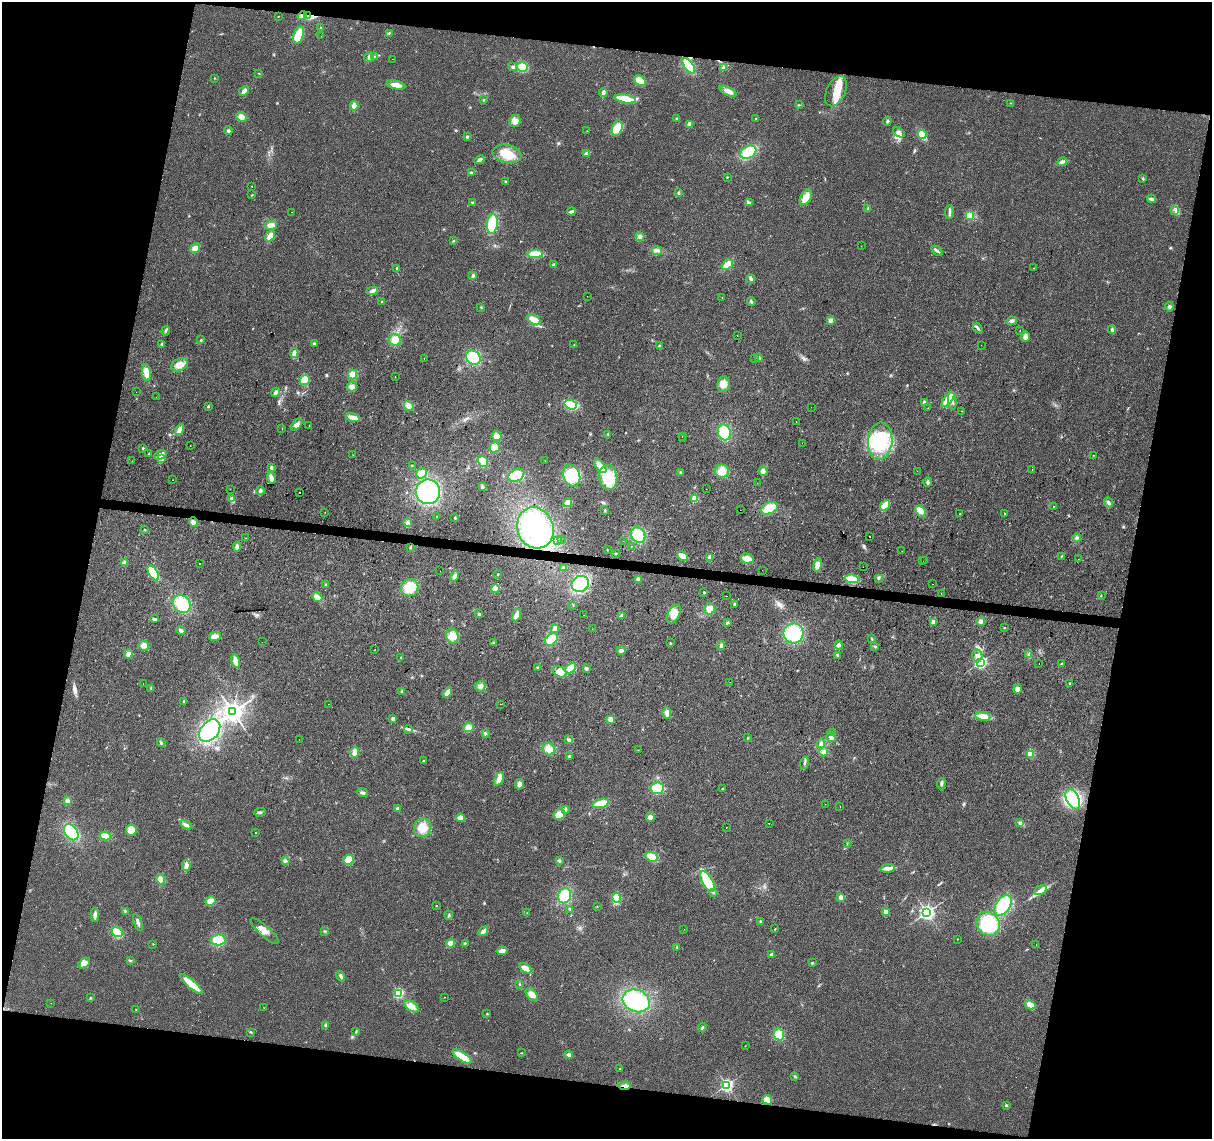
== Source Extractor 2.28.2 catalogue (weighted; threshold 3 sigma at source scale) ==
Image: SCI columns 1-4839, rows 226-4773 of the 4847 x 5057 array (HDU 1 of 3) = the unmasked area's bounding box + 8 px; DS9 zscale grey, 4 x 4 block average (1 PNG px = mean of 4 x 4 image px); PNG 1214 x 1141 px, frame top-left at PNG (2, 2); each listed source drawn as its Kron ellipse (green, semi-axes under 4 px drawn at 4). Shown black and unused: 24% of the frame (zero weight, under 2 of 3 exposures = <1% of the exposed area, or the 3 px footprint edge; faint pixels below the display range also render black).
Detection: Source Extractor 2.28.2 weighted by HDU 2 'WHT'. Background 0.0273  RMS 0.0063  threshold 0.0285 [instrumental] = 3 sigma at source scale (4.5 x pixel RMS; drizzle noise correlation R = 1.50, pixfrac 1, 0.0396/0.0396 arcsec/px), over >= 5 px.
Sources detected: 436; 1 too faint to see at this stretch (4 x 4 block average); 1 inside a brighter object's white glare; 12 cosmic-ray / hot-pixel residue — neither listed nor drawn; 9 inside a brighter listed object's ellipse — not listed separately; the other 413 listed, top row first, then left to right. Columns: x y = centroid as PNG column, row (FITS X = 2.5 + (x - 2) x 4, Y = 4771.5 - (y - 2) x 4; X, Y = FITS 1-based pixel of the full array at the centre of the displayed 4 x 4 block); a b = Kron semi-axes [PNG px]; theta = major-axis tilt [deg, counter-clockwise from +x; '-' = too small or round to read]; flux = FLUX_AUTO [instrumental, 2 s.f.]
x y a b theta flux
278 16 2 2 - 2.6
302 16 5 3 - 9.8
308 16 4 4 - 14
320 28 2 2 - 13
389 33 3 2 - 3.1
299 35 9 5 69 95
321 36 2 2 - 0.55
374 56 4 2 - 4.6
369 57 5 3 - 10
392 59 2 2 - 0.57
689 66 9 4 -53 130
513 67 3 2 - 3.1
522 67 5 4 - 55
724 68 3 2 - 4.2
259 73 2 2 - 1.4
214 78 2 2 - 1.3
640 80 6 5 - 30
396 85 9 3 -12 37
244 91 6 3 47 13
728 91 9 4 -26 24
836 91 16 9 64 63
603 92 4 2 - 16
625 99 10 3 -10 83
483 100 2 2 - 2.6
1011 103 2 2 - 1.5
799 105 2 2 - 1.9
354 106 4 3 - 21
241 117 5 4 - 20
677 119 3 3 - 4
756 119 2 2 - 2.6
515 121 6 5 - 24
887 121 4 2 - 4.8
690 124 2 2 - 52
617 128 8 5 74 54
228 131 4 3 - 6.6
587 131 2 2 - 2
899 132 6 4 -34 14
922 134 5 3 - 51
467 137 3 2 - 3.7
748 152 8 6 29 130
587 153 4 3 - 14
507 154 14 9 -12 78
480 160 5 3 - 8.5
1062 162 5 3 - 8.3
471 173 3 2 - 3.3
727 177 2 2 - 2.9
1143 179 2 2 - 4.1
506 181 2 2 - 2.4
252 186 2 2 - 1
679 193 2 2 - 2.2
252 195 2 2 - 1.7
806 197 8 5 61 35
1151 199 4 2 - 14
472 202 3 2 - 3
749 203 3 2 - 3.2
868 208 2 2 - 2.6
1175 210 2 2 - 2.2
292 212 2 2 - 0.98
571 212 4 3 - 8.4
949 212 7 2 86 11
969 215 2 2 - 210
492 224 10 5 82 120
271 225 6 4 12 20
270 236 6 4 53 22
640 237 4 4 - 11
453 241 2 2 - 1.5
861 246 2 2 - 0.79
195 248 5 4 - 22
657 251 5 2 - 8.2
937 251 6 2 -33 7.4
535 254 7 4 1 61
553 265 3 3 - 5.9
727 265 6 3 40 50
397 268 2 2 - 2.7
1033 268 2 2 - 1.1
473 275 4 2 - 5
751 279 4 3 - 7
372 291 6 3 15 12
587 296 2 2 - 0.66
722 298 2 2 - 0.94
382 302 2 2 - 5.4
751 302 4 2 - 5.6
481 307 2 2 - 2.1
1169 307 4 3 - 7.3
534 320 8 4 -30 33
831 320 4 3 - 11
1012 321 5 3 - 9
978 328 5 2 - 6.6
1020 330 2 2 - 1.5
1112 330 4 2 - 6.4
166 331 5 2 - 6.4
737 336 2 2 - 2.5
1025 337 5 4 - 17
201 340 3 2 - 2.7
395 340 6 5 - 52
162 344 4 2 - 5
314 344 3 2 - 3.7
574 345 2 2 - 1.7
981 345 2 2 - 1
660 346 3 2 - 7.5
294 353 5 3 - 14
424 358 2 2 - 1.8
473 358 8 6 -38 140
759 358 4 3 - 5.4
754 359 2 2 - 0.67
180 365 9 6 26 34
146 372 8 4 -82 38
353 375 5 4 - 30
395 377 2 2 - 0.89
305 380 5 4 - 44
723 384 8 6 84 32
352 387 5 5 - 17
136 392 2 2 - 1.7
276 392 5 2 - 10
156 397 2 2 - 0.85
948 399 8 4 52 68
952 401 9 3 -84 16
924 403 3 2 - 5
571 405 6 4 -18 82
208 406 2 2 - 9.7
409 406 5 4 - 20
811 407 2 2 - 0.63
928 408 2 2 - 0.69
962 411 2 2 - 5.1
353 417 7 4 -15 20
796 422 2 2 - 3.5
297 425 7 3 45 15
309 425 2 2 - 7.6
282 428 2 2 - 1.3
179 430 6 3 60 23
724 432 8 6 -73 120
608 434 3 3 - 3.7
497 436 5 5 - 25
682 437 2 2 - 1.3
682 439 2 2 - 0.66
880 441 18 12 86 210
802 443 2 2 - 2.1
190 446 2 2 - 1.6
495 447 5 5 - 30
143 448 2 2 - 2.9
149 454 2 2 - 2.5
160 455 6 3 24 24
353 455 2 2 - 0.78
1093 455 2 2 - 0.97
162 459 3 3 - 15
132 461 2 2 - 1.1
483 461 6 4 -54 45
545 461 2 2 - 1.7
412 466 2 2 - 2
600 466 8 4 -50 37
271 468 4 3 - 6.3
1032 470 2 2 - 3.8
722 471 7 6 - 36
763 471 5 3 - 17
917 471 2 2 - 1.2
421 473 6 4 37 48
680 473 3 2 - 2.6
516 475 8 6 30 47
572 476 11 8 -70 96
608 477 12 9 -81 160
271 478 6 3 -75 18
173 480 2 2 - 3.4
928 482 4 3 - 7.7
757 483 2 2 - 1.1
482 487 3 3 - 4.3
230 489 2 2 - 1.3
706 489 2 2 - 0.58
260 491 4 3 - 7.5
300 492 2 2 - 6.5
428 492 12 12 - 310
695 498 2 2 - 140
232 499 2 2 - 56
567 503 4 2 - 48
1108 503 5 3 - 9.6
885 505 6 4 51 54
1053 506 2 2 - 32
769 508 9 5 23 53
605 510 2 2 - 1.9
740 510 2 2 - 3.8
921 511 6 4 -52 25
325 512 2 2 - 0.84
960 514 2 2 - 3.2
1004 514 2 2 - 2
436 517 2 2 - 2.6
455 518 3 2 - 3.7
193 522 4 4 - 13
407 523 3 2 - 4.3
535 528 21 18 -69 350
145 530 2 2 - 1.8
638 535 8 6 -51 94
869 536 2 2 - 71
246 538 2 2 - 3
1077 538 4 3 - 7
561 540 2 2 - 0.75
558 541 2 2 - 3.3
623 541 2 2 - 2.2
631 546 2 2 - 0.98
237 547 4 3 - 11
410 547 2 2 - 2.3
607 549 2 2 - 1.6
902 551 2 2 - 5.1
616 554 2 2 - 2.5
682 556 6 3 -28 42
709 557 4 3 - 6.4
1061 557 2 2 - 2.6
747 559 7 5 -12 29
1078 559 2 2 - 0.71
923 561 2 2 - 3
925 561 2 2 - 1.1
124 562 4 2 - 4.6
199 563 2 2 - 8.6
817 565 7 4 77 20
564 567 3 2 - 4.4
863 567 2 2 - 0.77
762 570 2 2 - 1.3
440 571 2 2 - 0.51
153 573 8 4 -56 91
498 574 2 2 - 2.6
454 576 6 3 58 13
879 578 4 2 - 4.7
638 579 3 3 - 16
852 579 7 4 -5 77
326 584 3 2 - 3.2
580 584 9 7 29 130
933 584 2 2 - 1.2
410 588 9 8 - 80
495 589 4 4 - 23
704 592 3 2 - 2.6
941 594 2 2 - 0.63
1101 595 2 2 - 2.3
726 596 2 2 - 1.5
317 597 5 4 - 34
182 604 10 8 -48 130
734 604 3 2 - 4.4
573 605 2 2 - 1.3
710 609 5 5 - 43
479 614 3 3 - 5.6
674 614 10 6 62 34
516 615 6 3 68 18
584 615 2 2 - 2.3
621 615 4 3 - 6.2
154 619 3 2 - 11
981 621 4 4 - 12
934 622 2 2 - 100
727 623 3 2 - 3.6
1004 628 2 2 - 2
555 629 4 3 - 16
592 629 2 2 - 0.76
181 630 5 3 - 8.3
793 633 10 10 - 170
215 636 6 4 14 18
452 636 7 6 - 38
551 639 7 5 46 60
872 639 3 2 - 3.2
262 642 2 2 - 2.4
493 643 3 2 - 3.4
670 643 2 2 - 2.4
839 645 4 3 - 10
144 646 5 5 - 16
721 646 4 3 - 8.4
875 646 3 2 - 2
375 650 2 2 - 0.89
621 650 4 3 - 9.9
128 654 4 3 - 17
1029 654 3 2 - 4.9
838 655 4 2 - 5.5
977 656 6 5 - 20
401 658 2 2 - 2.1
235 661 7 3 -78 35
980 662 2 2 - 790
1039 663 2 2 - 3.2
1061 664 3 2 - 3
537 667 3 2 - 2.9
571 668 6 4 45 40
586 668 3 3 - 6.5
560 672 7 5 -32 31
730 682 2 2 - 0.57
143 683 2 2 - 0.52
1070 684 3 2 - 4.3
480 686 5 5 - 14
151 689 2 2 - 1.5
1018 689 4 4 - 15
402 692 3 3 - 5.6
447 692 5 2 - 27
184 701 2 2 - 8.1
328 704 2 2 - 0.56
500 704 2 2 - 0.87
233 712 3 3 - 3100
667 713 6 4 -84 18
983 716 7 4 -10 48
393 719 4 3 - 11
610 719 3 3 - 20
468 728 5 4 - 21
408 729 4 2 - 5.8
210 731 13 8 49 310
485 733 3 2 - 3.8
833 733 3 2 - 3.5
831 737 5 4 - 13
748 738 2 2 - 2.2
299 739 2 2 - 2.2
569 740 4 3 - 6.7
161 742 4 2 - 5.3
821 744 4 3 - 11
549 749 6 5 - 28
638 750 2 2 - 1.1
355 752 5 4 - 24
824 752 4 4 - 13
1030 754 3 3 - 32
569 756 3 3 - 5.2
424 761 2 2 - 12
804 763 6 2 74 7.9
499 779 7 3 64 33
519 784 5 3 - 15
941 784 5 3 - 8
657 788 7 5 7 97
722 789 3 2 - 3.4
363 793 5 3 - 8.6
1073 799 11 6 -65 100
67 801 3 3 - 7.7
601 803 8 4 16 73
825 804 2 2 - 0.68
840 806 2 2 - 5.9
398 809 3 3 - 5.4
565 810 4 3 - 5.8
260 812 6 2 3 5.4
559 814 6 5 - 33
650 817 5 4 - 14
461 818 4 4 - 17
769 823 2 2 - 30
1020 823 3 3 - 6.1
186 825 6 3 -32 11
726 827 2 2 - 0.92
422 828 9 8 - 48
131 830 5 5 - 39
71 832 9 6 -52 150
255 833 2 2 - 1.5
105 836 5 4 - 44
847 844 2 2 - 1.3
652 857 6 4 -23 50
285 860 2 2 - 3
349 860 5 4 - 40
559 861 3 2 - 6.5
186 865 5 4 - 13
888 868 7 4 8 17
161 879 5 4 - 23
707 882 11 5 -60 130
1041 890 7 3 31 18
714 892 2 2 - 4.3
565 896 7 6 - 85
616 897 5 4 - 34
841 897 2 2 - 59
210 901 5 4 - 30
436 905 2 2 - 1.5
1003 905 11 7 57 170
597 907 2 2 - 0.92
570 909 2 2 - 2.5
125 911 2 2 - 2.5
886 912 2 2 - 64
927 912 3 3 - 1300
527 913 2 2 - 0.78
95 915 7 2 89 14
449 915 4 2 - 4.8
760 921 3 2 - 3.4
138 922 9 2 -72 13
988 924 13 11 -52 230
684 929 2 2 - 0.93
775 929 3 2 - 1.9
264 931 18 5 -42 35
325 931 3 2 - 3.3
483 931 5 3 - 18
117 932 6 4 -33 57
957 939 2 2 - 2.2
218 940 7 5 6 62
451 943 4 3 - 31
465 943 2 2 - 3.7
153 944 2 2 - 1.4
1036 945 2 2 - 1.2
677 947 2 2 - 2.7
502 951 5 3 - 19
771 954 3 3 - 7.2
130 961 3 2 - 2.5
84 963 7 4 34 31
812 963 3 2 - 4.9
525 968 6 3 -33 31
341 976 5 3 - 11
191 984 14 3 -41 91
519 984 2 2 - 2
399 993 2 2 - 420
532 994 8 4 -45 26
445 997 2 2 - 2
91 998 2 2 - 2.6
636 1001 14 11 -21 260
51 1003 2 2 - 0.66
1030 1005 6 4 -28 27
412 1006 8 5 -34 29
264 1008 2 2 - 0.69
136 1010 2 2 - 1.4
487 1014 2 2 - 2.3
325 1025 3 2 - 3.3
702 1028 4 2 - 3.7
356 1031 3 2 - 3.4
251 1032 3 2 - 3.1
779 1034 6 5 - 53
745 1046 2 2 - 1.1
521 1053 2 2 - 1.6
569 1055 4 3 - 13
462 1057 11 4 -32 69
620 1069 2 2 - 1.3
795 1076 2 2 - 2.8
727 1085 2 2 - 820
625 1086 6 2 4 11
767 1100 5 4 - 44
1006 1105 2 2 - 3.2
Overlapping masked pixels (flux is a lower limit): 3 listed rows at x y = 308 16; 299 35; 625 1086
Diffuse or blended objects may show on this block-average render without a row.